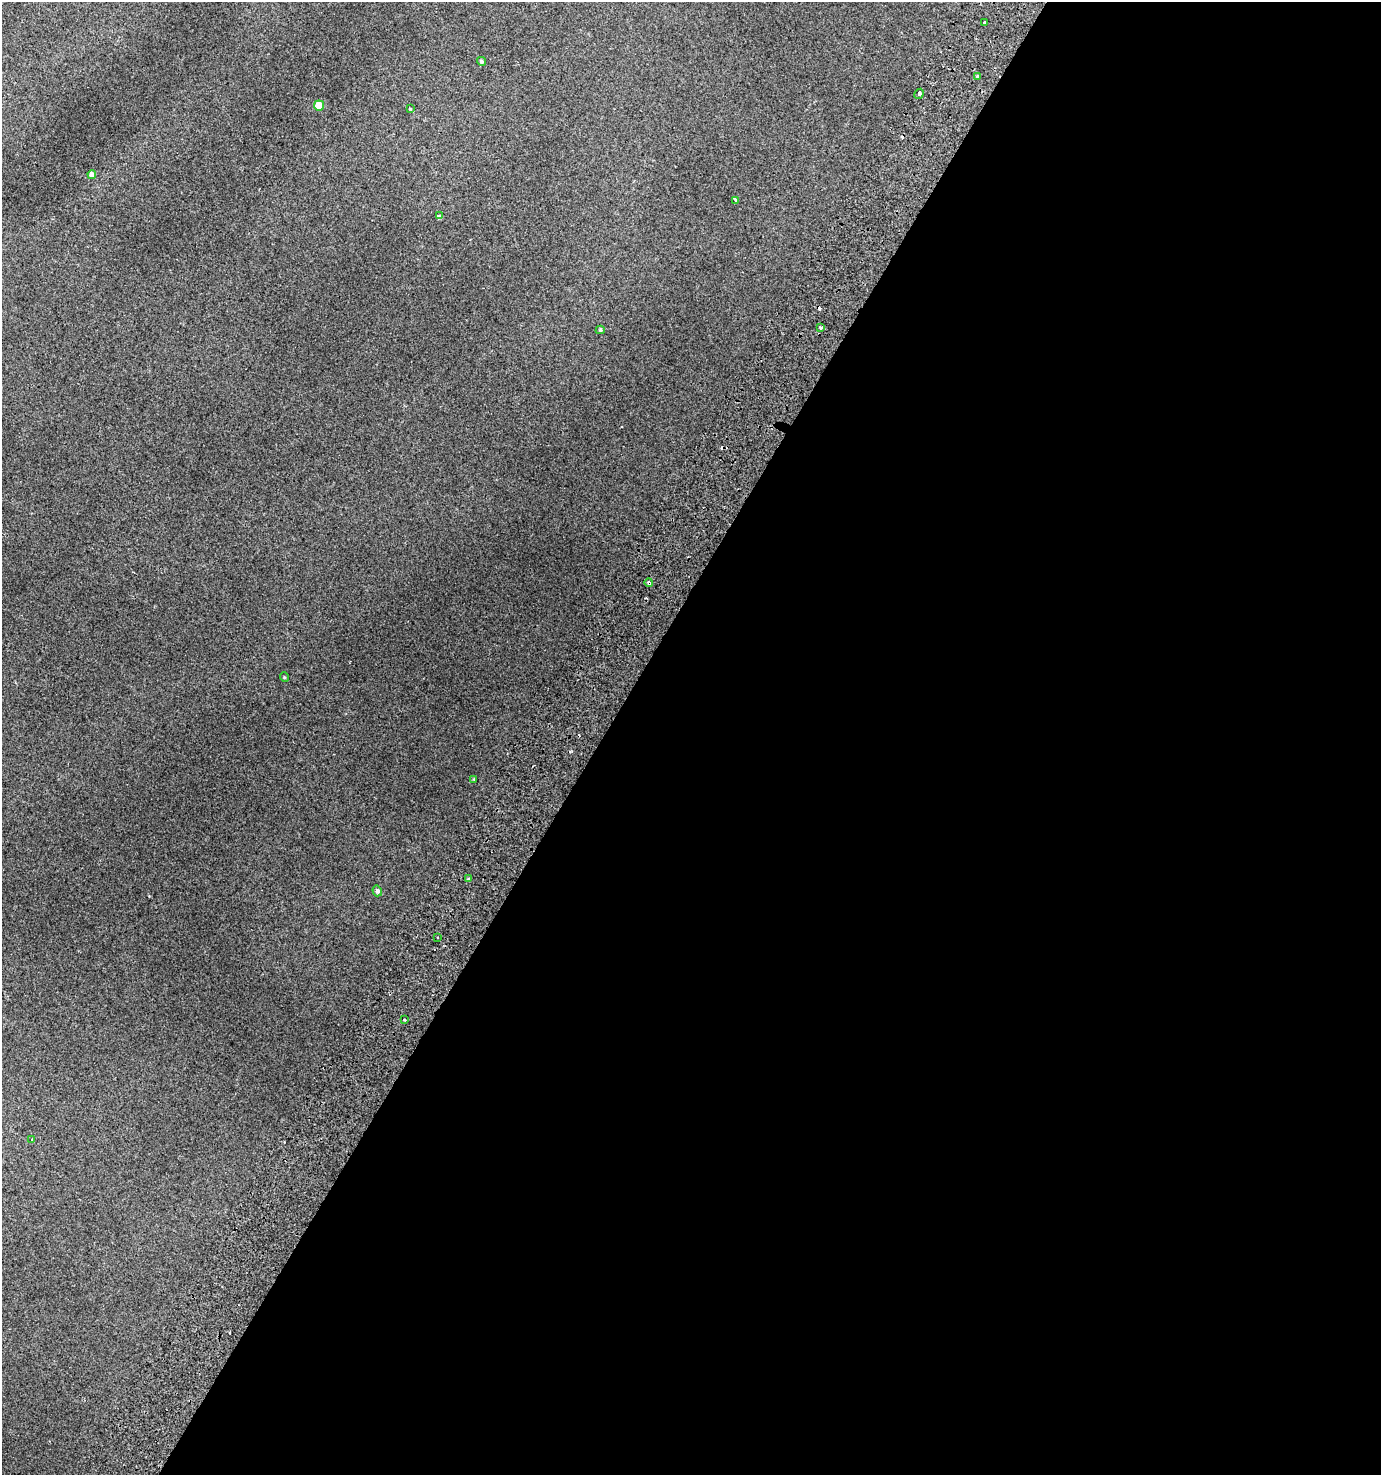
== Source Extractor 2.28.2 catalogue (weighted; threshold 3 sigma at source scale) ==
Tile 12 of 4 x 4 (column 4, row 3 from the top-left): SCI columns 4390-5768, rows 1525-2997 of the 6088 x 5990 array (HDU 1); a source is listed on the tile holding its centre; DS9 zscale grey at full resolution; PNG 1383 x 1477 px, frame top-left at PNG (2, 2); each listed source drawn as its Kron ellipse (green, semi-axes under 4 px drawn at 4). Shown black and unused: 56% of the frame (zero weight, under 2 of 3 exposures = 4% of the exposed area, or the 3 px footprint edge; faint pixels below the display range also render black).
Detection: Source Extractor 2.28.2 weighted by HDU 2 'WHT'; one run over the whole footprint, this tile lists its part. Background 0.0164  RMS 0.0048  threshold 0.0215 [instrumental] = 3 sigma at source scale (4.5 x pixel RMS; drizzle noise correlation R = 1.50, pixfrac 1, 0.0396/0.0396 arcsec/px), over >= 5 px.
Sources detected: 22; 3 cosmic-ray / hot-pixel residue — neither listed nor drawn; the other 19 listed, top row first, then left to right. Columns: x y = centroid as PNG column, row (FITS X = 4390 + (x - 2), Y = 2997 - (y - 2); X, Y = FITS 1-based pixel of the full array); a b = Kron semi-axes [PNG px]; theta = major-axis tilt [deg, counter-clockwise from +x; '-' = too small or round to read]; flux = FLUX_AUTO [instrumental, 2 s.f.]
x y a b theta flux
985 22 3 3 - 1.2
481 61 5 4 - 0.83
978 77 4 3 - 1.7
919 94 5 3 - 2.4
319 105 5 5 - 9.6
410 109 3 3 - 0.55
92 174 4 4 - 1.9
735 200 3 3 - 1.9
439 216 4 3 - 1.6
821 328 3 2 - 0.65
600 330 4 4 - 0.62
649 583 4 3 - 1.5
284 677 5 3 - 0.39
474 779 4 3 - 0.34
468 879 4 3 - 0.46
377 891 5 5 - 1.2
438 938 3 3 - 1.6
404 1020 3 3 - 0.72
32 1139 3 3 - 0.55
Overlapping masked pixels (flux is a lower limit): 1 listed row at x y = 649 583